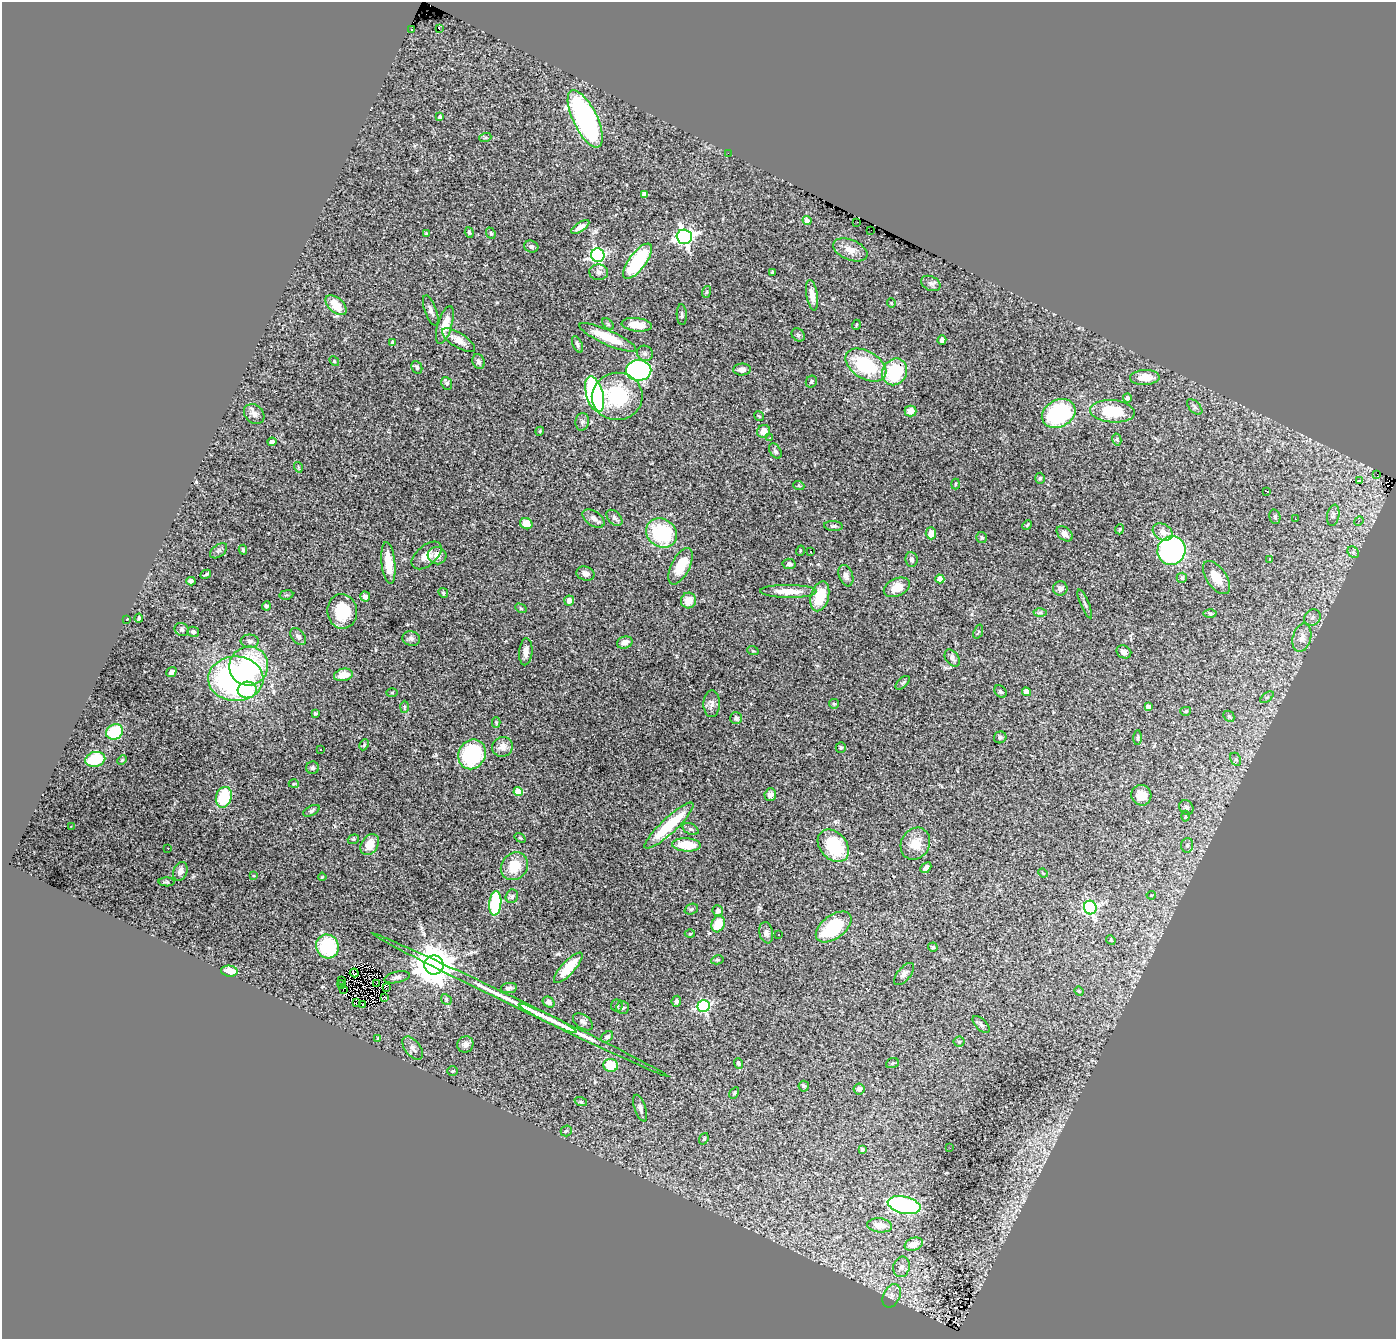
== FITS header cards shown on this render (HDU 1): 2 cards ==
NAXIS1  =                 1394
NAXIS2  =                 1337

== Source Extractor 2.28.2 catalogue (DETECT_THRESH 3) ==
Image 1394 x 1337 px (HDU 1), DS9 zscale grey, 1 PNG px = 1 image px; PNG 1398 x 1341 px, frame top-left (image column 1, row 1337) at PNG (2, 2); each listed source drawn as its Kron ellipse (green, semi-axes under 4 px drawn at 4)
Background 2.01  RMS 0.053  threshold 0.16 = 3 sigma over >= 5 px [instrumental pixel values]
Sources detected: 258; all 258 listed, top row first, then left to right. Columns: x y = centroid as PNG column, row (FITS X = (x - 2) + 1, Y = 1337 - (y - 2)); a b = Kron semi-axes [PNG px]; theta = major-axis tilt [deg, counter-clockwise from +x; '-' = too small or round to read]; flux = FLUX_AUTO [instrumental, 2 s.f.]
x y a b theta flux
439 29 3 2 - 5.3
412 30 2 2 - 3.2
440 117 4 4 - 9.8
585 119 31 12 -64 1100
485 138 6 4 19 5.1
728 153 2 2 - 42
644 194 4 4 - 29
807 220 4 4 - 24
857 222 2 2 - 4.3
580 227 10 4 32 19
871 230 2 2 - 2.5
469 232 5 4 - 6
491 233 6 4 -67 5.5
426 234 4 3 - 4.9
684 237 7 7 - 1500
531 246 7 6 - 10
850 250 18 10 -22 38
598 255 7 6 - 800
637 261 21 8 53 270
599 272 9 8 - 14
772 272 3 3 - 4.9
931 283 10 7 -25 12
706 292 6 4 70 4.3
812 295 15 5 -80 29
891 303 5 3 - 2.7
336 305 12 7 -42 66
431 311 16 6 -70 15
682 315 10 5 -87 8.7
608 324 7 4 -45 5.8
445 325 19 7 73 62
637 325 15 7 -7 55
856 325 5 3 - 3.2
798 335 7 6 - 7
608 337 31 7 -24 120
458 340 19 7 -33 32
942 340 5 4 - 8.7
393 342 4 4 - 15
577 344 9 4 -64 7.8
645 353 8 7 - 11
334 361 5 4 - 3.7
479 362 8 6 -69 12
866 365 22 13 -31 240
417 367 6 5 - 8.6
639 370 12 10 0 780
742 370 9 6 3 16
895 372 14 12 58 210
1145 377 15 7 3 50
811 382 6 5 - 6.6
447 383 6 5 - 9.9
595 394 18 8 -74 760
617 396 25 23 7 240
1127 398 4 4 - 9.4
1195 407 9 5 -48 8.7
910 411 6 5 - 36
1112 411 22 11 -4 150
254 414 11 9 -40 18
1059 414 17 13 27 370
759 416 5 3 - 3.3
582 422 9 7 79 11
540 431 4 3 - 3.2
764 431 7 6 - 29
770 438 3 3 - 9.4
1117 440 6 4 -78 5.7
272 442 4 4 - 7.9
775 451 8 5 -57 10
298 467 5 3 - 3.2
1377 475 3 2 - 2.5
1040 478 5 4 - 5.4
1359 480 3 3 - 4.3
955 484 5 3 - 3.1
799 486 5 3 - 3.3
1267 491 3 2 - 4
1333 515 11 6 79 14
1275 517 7 5 -76 6.9
594 518 12 7 -33 18
614 518 9 6 -47 12
1295 519 3 2 - 3.7
1359 521 5 4 - 5.5
526 524 6 5 - 45
1027 525 5 4 - 4.3
833 526 9 5 -5 7.7
1120 529 5 3 - 3.8
1163 532 10 8 -31 29
661 533 16 14 -38 270
931 533 6 5 - 28
1065 534 9 6 -41 17
982 537 5 5 - 5.4
243 550 5 4 - 5.4
1171 550 14 14 - 750
218 551 10 6 37 9.8
800 551 5 3 - 3.1
811 552 3 2 - 4.7
1353 552 6 5 - 7.4
427 555 18 10 40 40
437 556 9 8 - 26
912 559 7 6 - 12
1270 560 4 4 - 3.2
388 563 21 7 -84 69
789 564 6 5 - 9.4
681 566 20 9 63 93
206 574 5 2 - 4.3
585 574 9 7 -15 20
846 576 11 7 -71 16
1182 578 5 5 - 8.8
1217 578 19 9 -54 53
940 579 4 4 - 47
191 581 4 4 - 8.8
897 587 14 8 25 54
1060 588 7 7 - 18
788 591 28 6 -1 65
443 593 5 4 - 4.6
286 595 7 4 10 5.6
820 596 15 9 74 100
365 597 5 5 - 21
569 600 5 5 - 24
688 601 8 7 - 42
1085 604 15 3 -66 9.4
266 606 4 4 - 6.3
521 608 6 4 -30 4.6
342 611 17 15 -83 120
1040 612 6 4 1 6.4
1210 614 6 4 -1 5.8
139 618 4 3 - 5.5
1312 618 9 7 44 15
127 619 3 3 - 4.9
182 629 7 6 - 9.9
193 632 6 5 - 9.7
978 632 7 4 70 5.6
298 636 10 6 -52 12
1302 638 14 9 75 34
411 639 9 7 -14 11
250 641 9 6 -3 13
625 643 8 6 18 25
753 651 6 3 -20 4.5
526 652 13 6 85 25
1124 652 8 6 -30 14
952 658 9 6 -53 14
249 666 19 19 - 360
171 672 5 4 - 17
343 675 9 6 11 44
236 679 27 22 1 840
903 683 9 4 44 6
247 690 9 8 - 160
1001 692 7 5 -44 7.1
1026 692 4 4 - 30
392 693 6 4 2 4.3
1267 697 8 4 37 5.7
712 704 13 8 89 20
834 704 5 5 - 4.6
404 707 6 4 88 4.9
1148 707 4 4 - 17
1186 711 5 4 - 4.9
315 713 3 3 - 6.6
1229 716 6 5 - 6.3
736 718 6 6 - 9.5
496 723 5 4 - 3.7
114 732 9 7 29 140
1000 737 6 6 - 6.9
1138 738 7 3 89 5.5
364 745 6 4 63 5.4
502 747 10 9 - 27
841 748 5 5 - 5
320 749 2 2 - 2.8
472 754 15 13 60 330
95 759 10 7 13 130
1236 759 7 5 -62 6.8
122 760 5 3 - 3.5
313 768 6 6 - 7.7
294 784 5 3 - 3.1
518 792 4 4 - 82
770 795 6 5 - 17
1141 795 10 10 - 52
224 797 10 8 72 170
1186 807 8 6 -48 13
311 811 9 5 27 7.7
1185 816 5 3 - 3.9
71 826 2 2 - 28
669 826 32 7 43 220
690 829 8 5 -26 8.1
520 838 6 3 -35 3.4
353 839 6 4 20 5.2
915 844 17 14 60 59
370 845 11 8 58 58
686 845 14 6 -3 100
1187 845 7 6 - 10
833 846 18 13 -49 220
168 848 3 2 - 5.5
514 866 15 12 51 85
926 868 6 4 43 14
180 871 9 6 69 22
1043 873 5 3 - 2.9
254 876 4 3 - 3.2
322 877 4 3 - 2.9
167 882 8 4 -3 5.3
1151 895 4 4 - 4.9
512 896 7 6 - 7.2
495 903 12 6 84 230
1090 908 7 6 - 570
691 909 7 5 22 7.5
718 911 5 5 - 11
718 924 8 6 70 73
834 927 20 11 37 220
766 933 11 6 -79 14
690 934 5 3 - 3.1
778 934 3 3 - 5.8
1111 940 5 4 - 4.4
327 946 12 11 - 230
933 947 5 4 - 5.1
717 960 6 4 10 4.4
434 965 9 9 - 11000
568 968 20 6 47 95
229 971 8 5 -7 47
354 973 4 2 - 6.6
904 974 13 6 50 15
397 977 13 5 12 9.6
342 980 2 2 - 2
341 984 4 2 - 0.12
377 984 3 2 - 3.2
386 988 3 2 - 2.3
509 988 8 5 8 9.4
343 990 2 2 - 3.1
1079 991 5 4 - 3.7
385 997 3 2 - 6.1
446 999 6 4 -48 5.4
676 1001 5 5 - 8.5
356 1002 2 2 - 250
549 1002 6 5 - 13
362 1005 3 2 - 3.8
520 1005 164 4 -26 240
617 1005 6 6 - 8.5
704 1006 6 6 - 540
623 1008 6 6 - 8.2
548 1018 32 3 -26 55
583 1022 11 6 -35 12
981 1024 10 5 -45 10
607 1037 7 5 38 8.4
378 1038 4 3 - 4.5
959 1042 5 5 - 5
465 1044 8 8 - 18
413 1048 13 7 -51 16
738 1063 5 4 - 8
892 1063 6 5 - 4.3
611 1065 7 6 - 91
453 1071 5 4 - 4.3
804 1086 5 5 - 4.8
859 1089 6 5 - 12
734 1093 6 4 60 4.9
581 1102 6 4 -19 4.8
640 1108 14 5 -70 13
566 1131 5 5 - 6.1
704 1139 6 4 70 4.4
950 1148 2 2 - 2.9
862 1149 3 3 - 5.1
904 1205 17 8 -13 530
880 1225 12 7 -6 46
914 1244 9 6 18 43
902 1267 10 8 74 18
892 1296 12 8 64 20